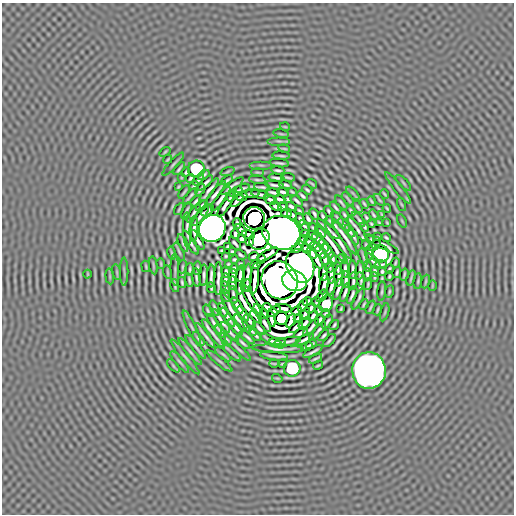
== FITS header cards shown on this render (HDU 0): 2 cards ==
NAXIS1  =                  512 / length of data axis 1
NAXIS2  =                  512 / length of data axis 2

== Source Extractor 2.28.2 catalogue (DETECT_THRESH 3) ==
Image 512 x 512 px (HDU 0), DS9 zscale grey, 1 PNG px = 1 image px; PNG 516 x 516 px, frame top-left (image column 1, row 512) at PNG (2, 3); each listed source drawn as its Kron ellipse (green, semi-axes under 4 px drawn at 4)
Background -2.20e-07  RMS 3.8e-05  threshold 1.13e-04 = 3 sigma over >= 5 px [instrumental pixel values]
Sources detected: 331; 7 with non-positive FLUX_AUTO (blend fragments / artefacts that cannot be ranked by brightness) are neither listed nor drawn; the other 324 listed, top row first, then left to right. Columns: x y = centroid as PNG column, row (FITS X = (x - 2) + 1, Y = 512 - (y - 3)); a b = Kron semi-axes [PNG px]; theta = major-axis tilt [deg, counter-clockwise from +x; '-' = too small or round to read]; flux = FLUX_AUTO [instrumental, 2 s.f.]
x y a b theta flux
285 127 5 3 - 2.2e-03
281 134 8 3 -12 2.5e-03
279 141 11 2 0 4.6e-03
284 149 6 2 -11 3.3e-03
165 152 6 3 38 2.6e-03
281 156 9 2 -4 5.2e-03
168 159 5 2 - 2.8e-03
279 163 10 2 -7 5.6e-03
173 164 15 2 48 5.0e-03
261 165 11 2 0 3.9e-03
179 169 7 2 51 4.7e-03
196 169 8 8 - 2.5e-01
278 170 6 2 -7 5.3e-03
186 172 5 3 - 3.9e-03
227 172 7 3 19 2.6e-03
257 172 6 3 -1 2.3e-03
204 175 6 2 37 4.3e-03
182 177 3 2 - 1.9e-03
288 177 7 2 -6 4.5e-03
190 178 4 2 - 4.0e-03
276 178 8 2 -5 5.9e-03
199 179 7 2 50 4.9e-03
227 180 6 2 38 4.4e-03
257 180 8 2 -6 4.4e-03
205 183 10 2 44 7.0e-03
403 183 10 3 -46 3.1e-03
312 184 5 2 - 2.9e-03
275 185 9 2 -7 5.3e-03
285 185 7 3 -15 4.6e-03
194 186 5 2 - 3.6e-03
232 186 14 2 34 7.6e-03
178 187 4 2 - 2.5e-03
262 187 8 2 -9 4.6e-03
242 188 7 2 17 5.6e-03
398 188 20 2 -51 7.4e-03
200 190 6 2 53 3.8e-03
209 190 15 3 52 9.5e-03
307 190 5 2 - 4.2e-03
184 192 7 2 54 3.5e-03
236 192 7 2 32 5.6e-03
273 192 7 2 -15 5.2e-03
283 192 6 3 -17 5.9e-03
292 192 5 2 - 3.1e-03
216 193 15 2 51 1.2e-02
353 193 8 3 -45 3.1e-03
250 194 9 2 6 5.7e-03
260 194 9 2 -13 6.4e-03
384 194 5 2 - 3.3e-03
190 196 10 2 49 4.1e-03
231 196 5 2 - 4.1e-03
242 196 6 3 26 6.4e-03
302 196 6 2 -45 5.0e-03
221 199 15 2 53 1.0e-02
280 199 6 3 -20 5.9e-03
288 199 4 3 - 3.5e-03
348 199 8 2 -54 3.2e-03
237 200 8 2 48 9.3e-03
270 200 6 3 -27 5.4e-03
379 200 7 2 -48 3.7e-03
196 201 6 2 44 5.2e-03
297 201 7 2 -41 5.4e-03
371 201 5 2 - 3.5e-03
341 203 8 2 -51 4.3e-03
226 204 14 3 58 7.7e-03
364 204 5 2 - 3.5e-03
401 204 7 3 -71 2.4e-03
202 206 7 2 42 5.8e-03
276 206 6 3 -25 4.6e-03
291 206 5 3 - 5.2e-03
283 207 5 3 - 4.2e-03
357 207 7 2 -57 4.3e-03
336 208 7 2 -48 4.7e-03
387 208 4 2 - 3.1e-03
179 209 7 2 59 3.6e-03
186 211 8 2 65 5.0e-03
207 211 7 2 36 5.4e-03
299 211 5 2 - 3.3e-03
329 211 6 2 -53 4.5e-03
351 211 5 2 - 4.0e-03
194 213 11 2 58 6.0e-03
286 213 5 3 - 3.7e-03
314 214 6 2 -59 4.5e-03
201 215 12 2 54 2.3e-03
292 215 5 3 - 5.0e-03
345 215 5 2 - 3.7e-03
374 215 6 2 -57 4.0e-03
382 215 4 2 - 2.7e-03
323 216 5 2 - 4.4e-03
366 217 5 2 - 3.9e-03
254 218 11 11 - 3.9e+00
338 218 9 2 -50 3.7e-03
300 219 6 3 -65 4.9e-03
308 219 6 3 -59 5.4e-03
359 219 9 2 -52 6.1e-03
330 221 5 2 - 3.4e-03
402 221 7 3 -59 2.4e-03
237 223 5 3 - 5.8e-03
379 223 4 2 - 2.9e-03
387 223 4 2 - 2.5e-03
344 224 7 2 -51 5.1e-03
371 224 4 2 - 3.2e-03
304 226 6 2 -45 4.2e-03
364 227 5 2 - 4.2e-03
212 228 14 13 - 6.2e+00
313 228 4 2 - 3.8e-03
194 229 13 3 87 2.4e-03
328 229 14 2 -40 9.4e-03
357 229 14 2 -53 1.1e-02
187 230 17 3 -89 2.5e-03
241 230 7 3 -48 7.3e-03
350 231 7 2 -61 5.2e-03
320 232 6 2 -42 5.6e-03
281 233 19 16 -21 2.5e+01
306 233 3 3 - 3.5e-03
235 234 5 3 - 5.3e-03
248 235 7 3 -19 5.5e-03
312 235 5 3 - 4.4e-03
345 237 21 2 -55 1.4e-02
354 237 8 2 -62 5.7e-03
378 237 4 3 - 2.9e-03
386 238 5 2 - 3.7e-03
242 239 4 3 - 5.5e-03
259 239 11 9 53 9.5e-01
371 239 4 3 - 3.0e-03
197 240 11 2 -59 8.6e-03
302 240 5 3 - 3.2e-03
318 240 7 3 -42 5.4e-03
338 240 22 3 -55 1.1e-02
249 242 4 3 - 5.4e-03
309 242 5 3 - 5.4e-03
183 243 9 2 -68 6.3e-03
191 243 13 2 -60 7.3e-03
235 244 8 2 -48 4.9e-03
332 244 25 3 -52 1.2e-02
366 244 4 2 - 2.4e-03
382 244 19 3 -28 5.2e-04
324 245 7 3 -56 6.5e-03
315 246 6 3 -47 7.4e-03
375 246 7 3 39 4.2e-03
228 247 3 3 - 3.6e-03
298 247 7 3 42 9.2e-03
306 248 4 3 - 7.5e-03
222 251 3 3 - 3.2e-03
328 251 8 3 -61 8.6e-03
179 252 10 3 -66 4.2e-03
232 252 3 3 - 3.2e-03
320 252 7 3 -57 9.4e-03
172 253 7 2 -78 3.0e-03
312 253 6 3 -53 9.9e-03
370 253 8 2 88 3.3e-03
268 254 12 3 29 6.5e-03
380 254 9 8 - 8.1e-01
241 255 6 2 -33 4.6e-03
226 256 3 3 - 2.9e-03
254 256 5 3 - 6.8e-03
363 257 9 2 -73 4.9e-03
234 259 3 3 - 3.3e-03
261 259 5 3 - 5.4e-03
316 259 11 3 -61 1.5e-02
325 259 6 3 -72 6.3e-03
332 259 7 3 -79 2.8e-03
341 259 5 2 - 3.5e-03
373 261 9 2 -48 2.6e-03
395 263 5 2 - 3.3e-03
161 264 5 2 - 2.8e-03
228 264 3 3 - 2.8e-03
240 264 4 2 - 2.6e-03
255 264 6 3 27 2.2e-03
381 264 6 2 2 4.0e-03
153 265 9 2 -81 3.1e-03
146 266 5 2 - 3.1e-03
300 266 17 13 -65 6.1e+00
368 266 5 2 - 3.4e-03
182 267 6 2 85 3.6e-03
330 267 5 2 - 2.8e-03
197 268 7 2 88 4.2e-03
338 268 6 3 -85 4.4e-03
190 269 6 2 88 4.3e-03
234 269 4 3 - 3.8e-03
345 269 9 2 -86 5.5e-03
389 269 4 2 - 3.2e-03
175 270 16 3 -89 5.1e-03
353 270 9 2 89 7.0e-03
360 270 9 2 85 6.2e-03
124 271 14 2 90 4.6e-03
375 271 6 3 -87 3.5e-03
117 272 8 3 -77 2.8e-03
167 272 7 2 -75 2.8e-03
226 272 6 3 -87 5.3e-03
382 272 4 3 - 3.7e-03
397 272 5 2 - 4.1e-03
240 273 8 3 77 7.0e-03
323 273 7 3 86 6.9e-03
88 274 4 3 - 2.3e-03
367 274 6 2 -85 4.9e-03
404 274 6 2 76 4.0e-03
204 275 11 2 87 8.5e-03
331 275 9 3 -89 9.3e-03
110 276 8 3 -85 2.8e-03
211 276 11 3 88 8.6e-03
233 276 7 3 86 6.8e-03
389 276 5 2 - 3.4e-03
196 277 9 2 -83 6.1e-03
247 277 14 3 85 1.5e-02
338 277 10 3 86 6.5e-03
374 277 4 2 - 2.8e-03
255 278 15 3 85 1.4e-02
411 278 8 2 74 3.5e-03
218 279 16 2 89 1.4e-02
361 279 7 2 -82 5.1e-03
189 280 7 2 -78 4.8e-03
225 280 6 3 89 5.9e-03
280 280 19 17 -61 1.8e+01
346 280 8 3 87 7.1e-03
240 281 13 2 88 1.3e-02
294 281 12 10 -19 5.5e+00
353 281 9 2 88 6.6e-03
418 281 8 3 86 3.3e-03
426 281 7 3 71 2.9e-03
182 283 5 2 - 4.0e-03
233 283 7 3 90 6.1e-03
324 284 10 3 79 7.4e-03
368 284 6 2 81 4.0e-03
175 285 7 2 -78 4.0e-03
247 286 6 3 85 7.6e-03
331 286 9 3 79 7.1e-03
432 286 5 3 - 2.5e-03
211 288 5 2 - 3.9e-03
225 288 6 2 -75 4.3e-03
338 289 11 3 72 5.5e-03
382 291 10 2 85 4.5e-03
345 292 10 2 71 7.4e-03
389 292 6 2 81 3.3e-03
233 295 9 2 -80 6.7e-03
352 295 9 2 69 6.1e-03
226 296 6 2 -76 3.9e-03
322 296 7 2 54 5.9e-03
358 299 11 2 63 5.7e-03
251 300 19 3 -60 5.3e-03
307 302 5 3 - 5.4e-03
316 302 5 2 - 3.5e-03
326 304 8 6 64 7.3e-02
364 304 6 2 66 3.8e-03
237 306 9 3 -60 1.0e-02
303 306 7 3 58 4.9e-03
267 307 4 3 - 4.4e-03
371 307 7 2 64 3.9e-03
215 308 8 2 -69 5.3e-03
283 308 9 3 -6 3.8e-03
311 308 6 3 54 6.2e-03
258 309 6 2 -53 9.2e-03
341 309 4 2 - 3.0e-03
223 310 7 2 -69 4.8e-03
318 310 4 3 - 3.7e-03
378 310 5 2 - 3.5e-03
208 311 6 2 -67 4.2e-03
274 311 7 3 38 8.9e-03
297 311 5 3 - 8.0e-03
233 312 22 3 -59 6.9e-03
385 312 9 3 75 2.9e-03
326 313 4 2 - 3.2e-03
243 314 8 3 -53 8.3e-03
264 314 5 3 - 4.4e-03
305 314 6 3 61 3.6e-03
313 316 5 3 - 5.8e-03
228 317 11 2 -56 9.7e-03
256 317 8 2 -51 5.4e-03
281 318 6 6 - 3.6e-01
298 318 5 3 - 6.7e-03
271 319 8 3 -80 5.7e-03
320 320 5 2 - 5.1e-03
221 321 14 2 -56 9.6e-03
250 321 8 2 -50 6.4e-03
291 321 7 3 65 2.2e-04
327 322 8 2 57 5.4e-03
242 323 11 2 -50 8.8e-03
265 323 10 3 -59 1.6e-03
305 323 7 3 45 4.6e-03
214 324 11 2 -56 8.5e-03
334 325 5 2 - 4.1e-03
192 327 18 3 -64 5.2e-03
236 327 10 2 -49 8.3e-03
296 327 8 3 40 3.3e-03
311 327 10 2 48 5.7e-03
259 328 7 2 -46 7.0e-03
251 331 6 2 -33 3.9e-03
318 331 11 2 49 6.4e-03
221 332 7 2 -52 5.3e-03
230 332 12 2 -48 7.3e-03
213 333 17 2 -53 1.3e-02
301 333 7 3 29 7.5e-03
205 335 15 2 -52 1.0e-02
256 335 7 2 -44 4.5e-03
324 335 6 2 47 5.3e-03
247 337 9 2 -42 6.8e-03
199 339 8 2 -55 5.7e-03
226 339 7 2 -45 4.5e-03
305 339 10 2 28 7.9e-03
329 340 8 2 49 5.1e-03
271 341 13 2 -30 3.4e-03
278 342 8 2 0 5.7e-03
287 342 13 2 10 6.4e-03
243 343 8 2 -41 5.8e-03
311 344 6 2 30 4.9e-03
196 347 15 2 -51 8.4e-03
307 347 6 2 20 4.7e-03
238 348 18 2 -44 7.9e-03
278 349 26 3 -2 6.7e-03
190 351 17 3 -50 7.0e-03
313 352 10 2 29 7.4e-03
232 353 11 3 -42 4.4e-03
223 354 9 3 -41 4.2e-03
274 356 14 2 -8 7.6e-03
185 357 22 3 -51 6.8e-03
315 359 7 2 26 4.7e-03
220 361 16 3 -39 6.6e-03
180 362 13 3 -49 5.2e-03
274 363 5 2 - 3.2e-03
282 364 4 2 - 3.0e-03
318 365 5 2 - 3.5e-03
173 366 8 3 -46 2.8e-03
292 368 8 8 - 1.8e-01
369 370 18 17 - 6.0e+00
277 378 5 3 - 2.2e-03
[7 non-positive-flux detections neither listed nor drawn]